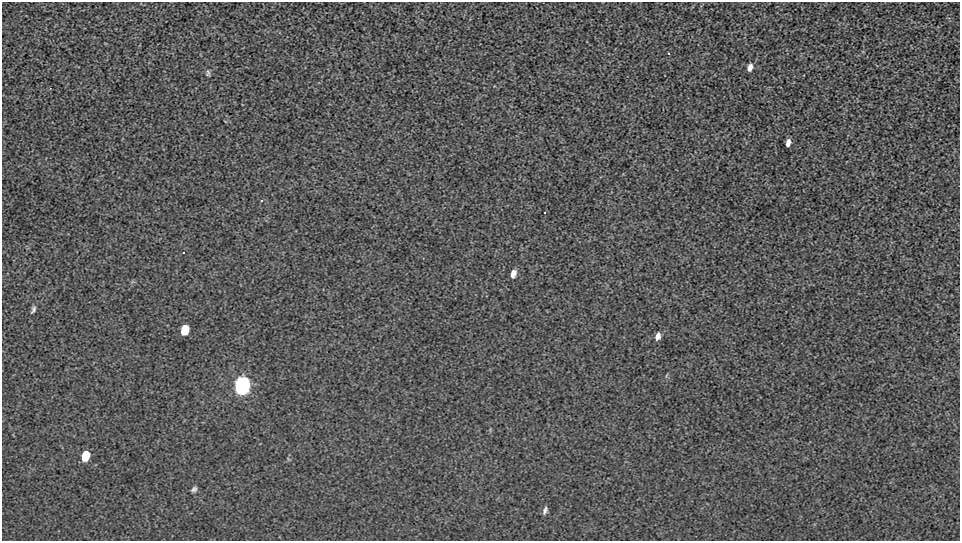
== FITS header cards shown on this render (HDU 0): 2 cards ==
NAXIS1  =                  958 / Axis length
NAXIS2  =                  539 / Axis length

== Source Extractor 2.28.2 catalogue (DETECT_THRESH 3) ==
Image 958 x 539 px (HDU 0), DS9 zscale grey, 1 PNG px = 1 image px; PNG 962 x 543 px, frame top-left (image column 1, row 539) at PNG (2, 2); no overlay
Background 269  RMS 12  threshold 35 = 3 sigma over >= 5 px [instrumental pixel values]
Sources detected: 15; all 15 listed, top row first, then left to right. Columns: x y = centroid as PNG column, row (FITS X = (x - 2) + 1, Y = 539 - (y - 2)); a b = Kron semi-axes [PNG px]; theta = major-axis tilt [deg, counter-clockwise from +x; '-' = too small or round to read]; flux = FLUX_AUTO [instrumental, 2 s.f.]
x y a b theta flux
668 53 3 2 - 540
750 67 7 4 69 4300
208 73 8 4 -84 1500
788 143 7 4 79 3700
261 200 4 3 - 840
544 212 3 3 - 1100
183 252 3 2 - 630
513 273 9 5 72 4300
33 310 10 5 63 2000
184 330 8 6 74 16000
658 336 9 6 73 3900
242 386 9 7 74 660000
85 456 8 6 72 19000
194 489 7 5 37 2100
545 510 9 4 68 2300